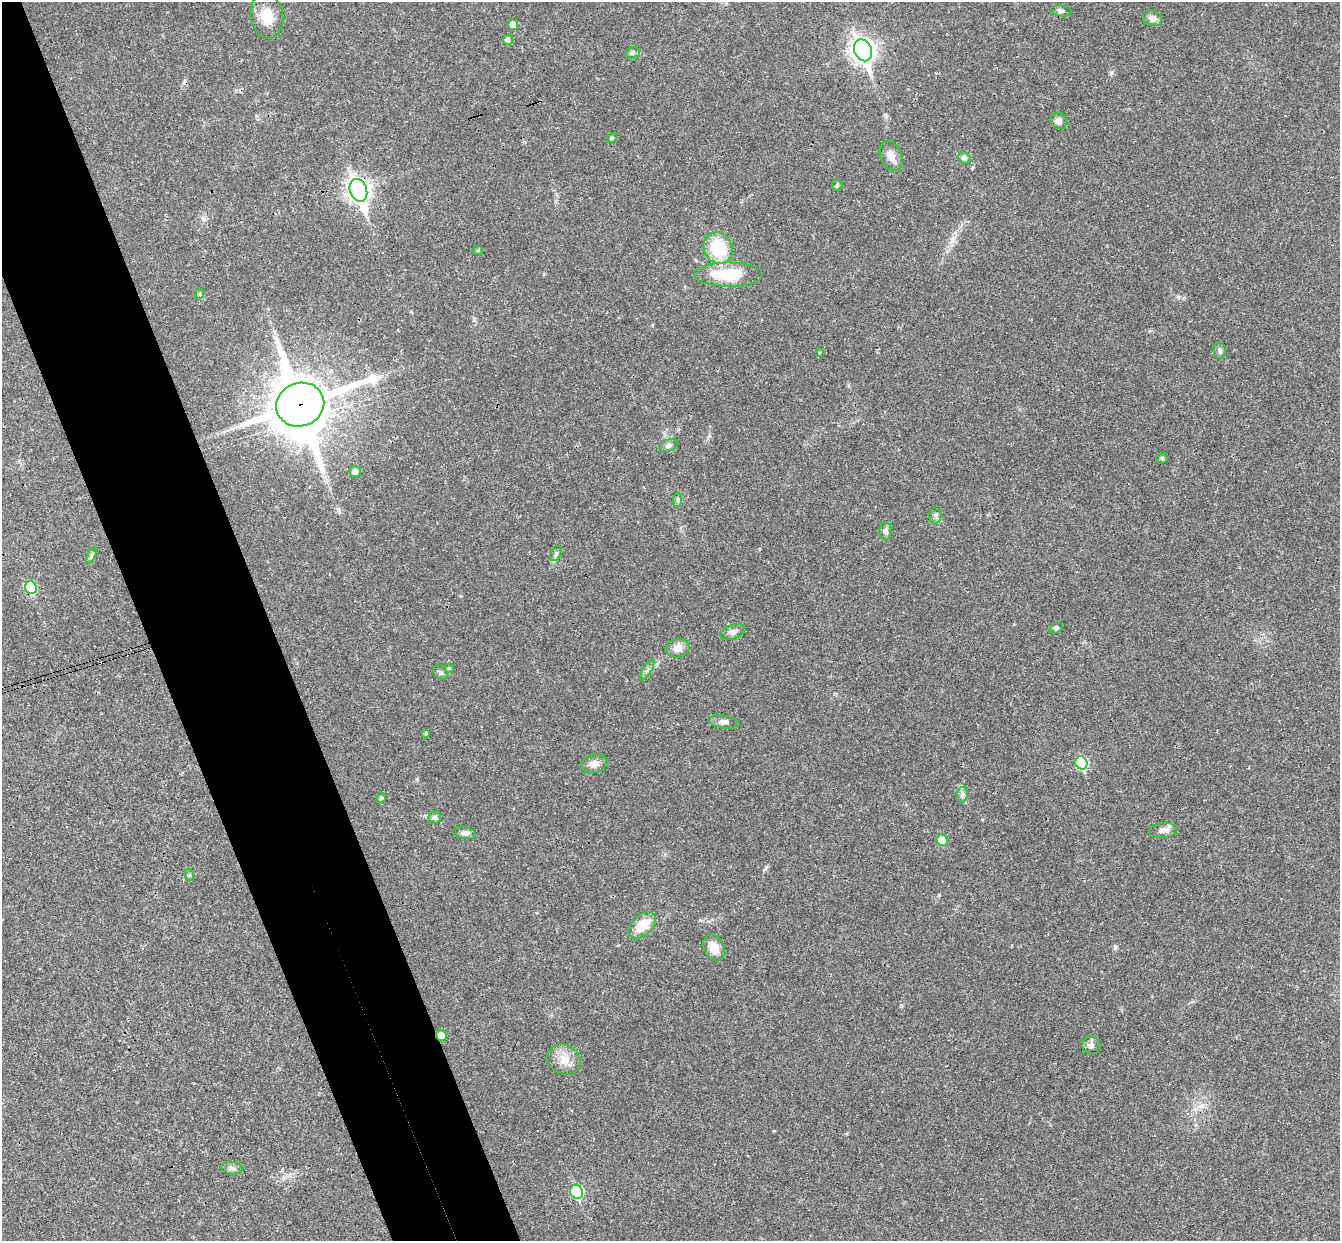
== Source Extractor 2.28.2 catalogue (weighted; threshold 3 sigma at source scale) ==
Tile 11 of 4 x 4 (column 3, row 3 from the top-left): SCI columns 2736-4073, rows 1534-2772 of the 5468 x 5422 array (HDU 1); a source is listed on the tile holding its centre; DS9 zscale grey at full resolution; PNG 1342 x 1243 px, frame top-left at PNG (2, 2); each listed source drawn as its Kron ellipse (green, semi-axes under 4 px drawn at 4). Shown black and unused: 9% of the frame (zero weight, under 3 of 4 exposures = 6% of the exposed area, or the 3 px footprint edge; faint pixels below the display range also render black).
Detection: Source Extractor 2.28.2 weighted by HDU 2 'WHT'; one run over the whole footprint, this tile lists its part. Background 0.0399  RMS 0.0027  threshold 0.0121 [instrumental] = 3 sigma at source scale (4.5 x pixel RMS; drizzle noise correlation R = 1.50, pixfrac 1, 0.05/0.05 arcsec/px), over >= 5 px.
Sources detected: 55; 2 cosmic-ray / hot-pixel residue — neither listed nor drawn; the other 53 listed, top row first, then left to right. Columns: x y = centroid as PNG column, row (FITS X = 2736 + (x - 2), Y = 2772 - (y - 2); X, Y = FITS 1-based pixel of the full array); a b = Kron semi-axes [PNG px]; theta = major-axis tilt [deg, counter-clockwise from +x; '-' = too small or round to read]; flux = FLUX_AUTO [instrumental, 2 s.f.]
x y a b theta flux
1061 11 11 5 -7 0.74
267 16 22 16 -82 5
1152 18 10 7 -24 1.5
513 25 5 5 - 2
508 40 5 5 - 1
863 50 11 8 -66 180
633 53 7 5 20 0.57
1059 121 9 7 -35 1
612 138 5 4 - 0.36
891 156 16 10 -67 2
964 158 6 5 - 0.9
837 185 5 5 - 0.39
358 190 12 8 -70 160
718 248 16 14 -62 12
478 250 5 3 - 0.28
728 275 34 12 0 12
200 294 5 4 - 0.37
1220 351 8 6 -72 0.78
819 352 3 2 - 0.26
300 405 24 21 20 1600
669 445 10 6 20 0.89
1162 458 5 5 - 0.4
355 472 6 5 - 1.9
677 500 7 4 89 0.47
935 516 8 6 -89 0.72
885 531 9 6 -89 0.81
556 553 8 5 64 0.59
91 556 9 4 68 0.48
31 588 6 6 - 13
1056 628 7 5 26 0.56
733 632 13 7 19 1.2
677 648 12 9 12 2.4
449 668 4 4 - 0.39
647 670 12 3 59 0.65
440 673 8 6 -47 0.62
724 722 15 6 -8 1.2
426 733 4 3 - 0.36
1081 763 7 6 - 16
594 764 13 9 12 2
962 795 8 5 78 0.81
381 798 5 4 - 0.34
435 817 6 6 - 0.7
1163 830 14 7 4 1.7
465 833 12 5 -12 0.96
942 840 6 5 - 5.3
190 875 6 4 -72 0.35
642 925 16 10 41 5.8
714 948 13 10 -63 3.4
441 1035 6 5 - 2.6
1091 1045 9 8 - 1.2
564 1059 17 14 -27 3.6
232 1168 10 6 -8 0.87
577 1192 7 6 - 20
Overlapping masked pixels (flux is a lower limit): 4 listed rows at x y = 358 190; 300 405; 31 588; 441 1035
Unlisted compact peaks at least as high as the median listed source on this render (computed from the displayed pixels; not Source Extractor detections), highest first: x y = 1115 947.